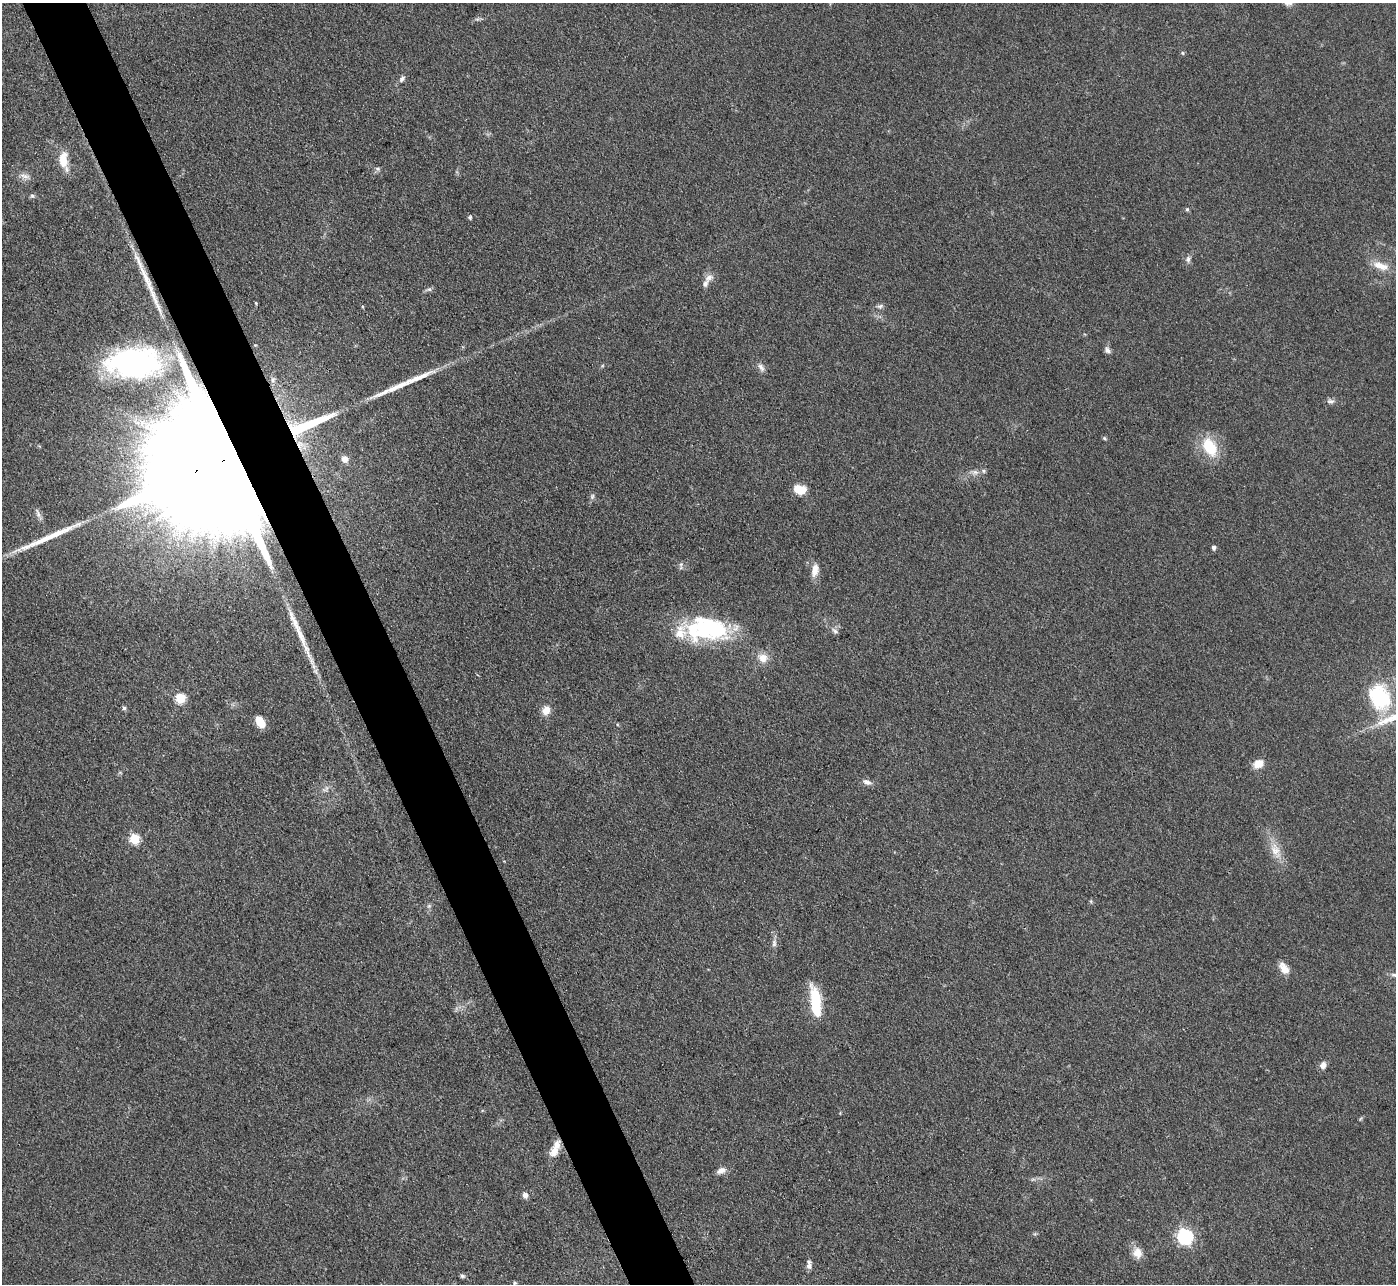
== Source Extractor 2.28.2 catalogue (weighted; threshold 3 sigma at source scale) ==
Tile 11 of 4 x 4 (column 3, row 3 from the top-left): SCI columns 2788-4181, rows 1434-2715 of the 5575 x 5562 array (HDU 1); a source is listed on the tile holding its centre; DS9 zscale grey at full resolution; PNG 1398 x 1286 px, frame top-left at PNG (2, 3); no overlay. Shown black and unused: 5% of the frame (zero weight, under 3 of 4 exposures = <1% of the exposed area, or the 3 px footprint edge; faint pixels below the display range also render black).
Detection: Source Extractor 2.28.2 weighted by HDU 2 'WHT'; one run over the whole footprint, this tile lists its part. Background 0.134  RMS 0.0072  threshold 0.0325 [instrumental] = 3 sigma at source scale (4.5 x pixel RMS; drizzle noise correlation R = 1.50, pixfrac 1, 0.05/0.05 arcsec/px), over >= 5 px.
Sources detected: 70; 1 inside a brighter object's white glare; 4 long thin detections or spike segments (spike, bleed or trail) — not listed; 7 inside a brighter listed object's ellipse — not listed separately; the other 58 listed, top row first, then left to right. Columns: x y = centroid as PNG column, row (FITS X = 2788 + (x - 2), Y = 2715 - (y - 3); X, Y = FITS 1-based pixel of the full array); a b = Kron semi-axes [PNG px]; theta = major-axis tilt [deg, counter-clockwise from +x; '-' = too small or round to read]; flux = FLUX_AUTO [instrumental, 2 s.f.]
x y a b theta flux
1182 53 6 4 -88 0.81
402 79 10 6 48 2.4
63 160 24 11 -82 13
378 169 7 6 - 1.7
25 176 15 7 -17 4.3
32 196 6 6 - 1.4
1187 209 5 5 - 1.1
470 217 6 5 - 1.2
1188 259 9 7 89 2.5
1381 266 24 9 -17 9.9
709 278 13 8 28 4.2
429 289 6 6 - 1.6
256 303 4 4 - 0.7
880 306 10 6 23 2.2
1107 350 8 6 -58 2.9
133 362 54 29 3 140
761 367 13 6 -56 3
1331 401 10 6 -3 2.4
1104 438 5 4 - 0.97
1210 447 19 12 -59 29
345 459 7 6 - 4.9
220 463 44 32 19 53000
975 472 10 6 -8 3
800 489 13 9 -15 14
592 496 8 5 70 1.7
38 514 12 6 -73 3
1214 547 5 4 - 2.4
681 564 6 4 43 1.4
815 570 16 8 79 6.8
707 629 43 30 -17 76
835 631 10 6 -47 2.1
308 654 56 7 -67 18
763 658 13 11 -25 7.7
1380 697 40 30 -64 53
180 698 5 5 - 43
124 708 5 5 - 1.3
546 710 10 8 70 7.5
260 722 11 7 -56 11
1258 764 11 9 28 8.5
867 782 13 7 -21 3.4
326 788 9 4 81 1.9
134 839 6 5 - 43
1276 851 24 12 -67 12
1091 901 6 4 73 0.95
429 906 7 5 45 1.5
774 943 11 6 89 2.8
1284 968 17 9 -56 6.8
1395 975 11 5 -12 2.4
815 1002 33 10 -83 34
1323 1065 9 7 63 3.9
555 1148 24 9 67 9.7
721 1170 13 7 27 4.2
525 1195 6 5 - 4.1
1185 1236 7 6 - 180
1137 1253 15 12 -80 7.6
809 1266 8 8 - 2.7
462 1276 6 5 - 1.5
515 1283 5 5 - 1
Overlapping masked pixels (flux is a lower limit): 2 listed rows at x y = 220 463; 555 1148
Isophote crosses this tile's border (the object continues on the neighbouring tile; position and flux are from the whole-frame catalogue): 1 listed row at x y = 1395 975